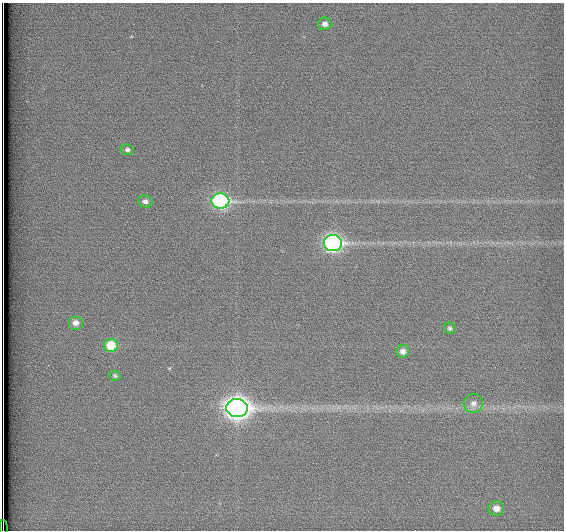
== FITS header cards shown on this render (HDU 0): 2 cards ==
NAXIS1  =                  562          / # of pixels in <axis direction>
NAXIS2  =                  528          / # of pixels in <axis direction>

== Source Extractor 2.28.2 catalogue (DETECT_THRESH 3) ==
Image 562 x 528 px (HDU 0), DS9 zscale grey, 1 PNG px = 1 image px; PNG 566 x 532 px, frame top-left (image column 1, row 528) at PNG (2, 3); each listed source drawn as its Kron ellipse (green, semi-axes under 4 px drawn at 4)
Background 1790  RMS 4.7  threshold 14.1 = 3 sigma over >= 5 px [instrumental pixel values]
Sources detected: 14; all 14 listed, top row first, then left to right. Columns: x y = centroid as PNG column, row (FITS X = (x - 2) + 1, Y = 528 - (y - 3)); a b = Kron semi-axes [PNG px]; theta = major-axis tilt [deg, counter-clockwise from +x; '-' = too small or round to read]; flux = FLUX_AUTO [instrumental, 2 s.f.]
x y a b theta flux
325 24 6 6 - 1500
127 150 6 5 - 900
145 201 7 6 - 1300
220 201 9 7 -5 69000
333 243 9 8 - 99000
76 323 7 7 - 2300
450 328 6 5 - 790
111 345 7 6 - 11000
403 351 6 6 - 2000
115 376 6 4 -27 620
473 403 10 9 - 2100
237 408 11 9 -4 290000
496 508 8 7 - 2500
3 528 8 2 -90 1400
At the frame edge (FLAGS 8, measured only in part): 1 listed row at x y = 3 528